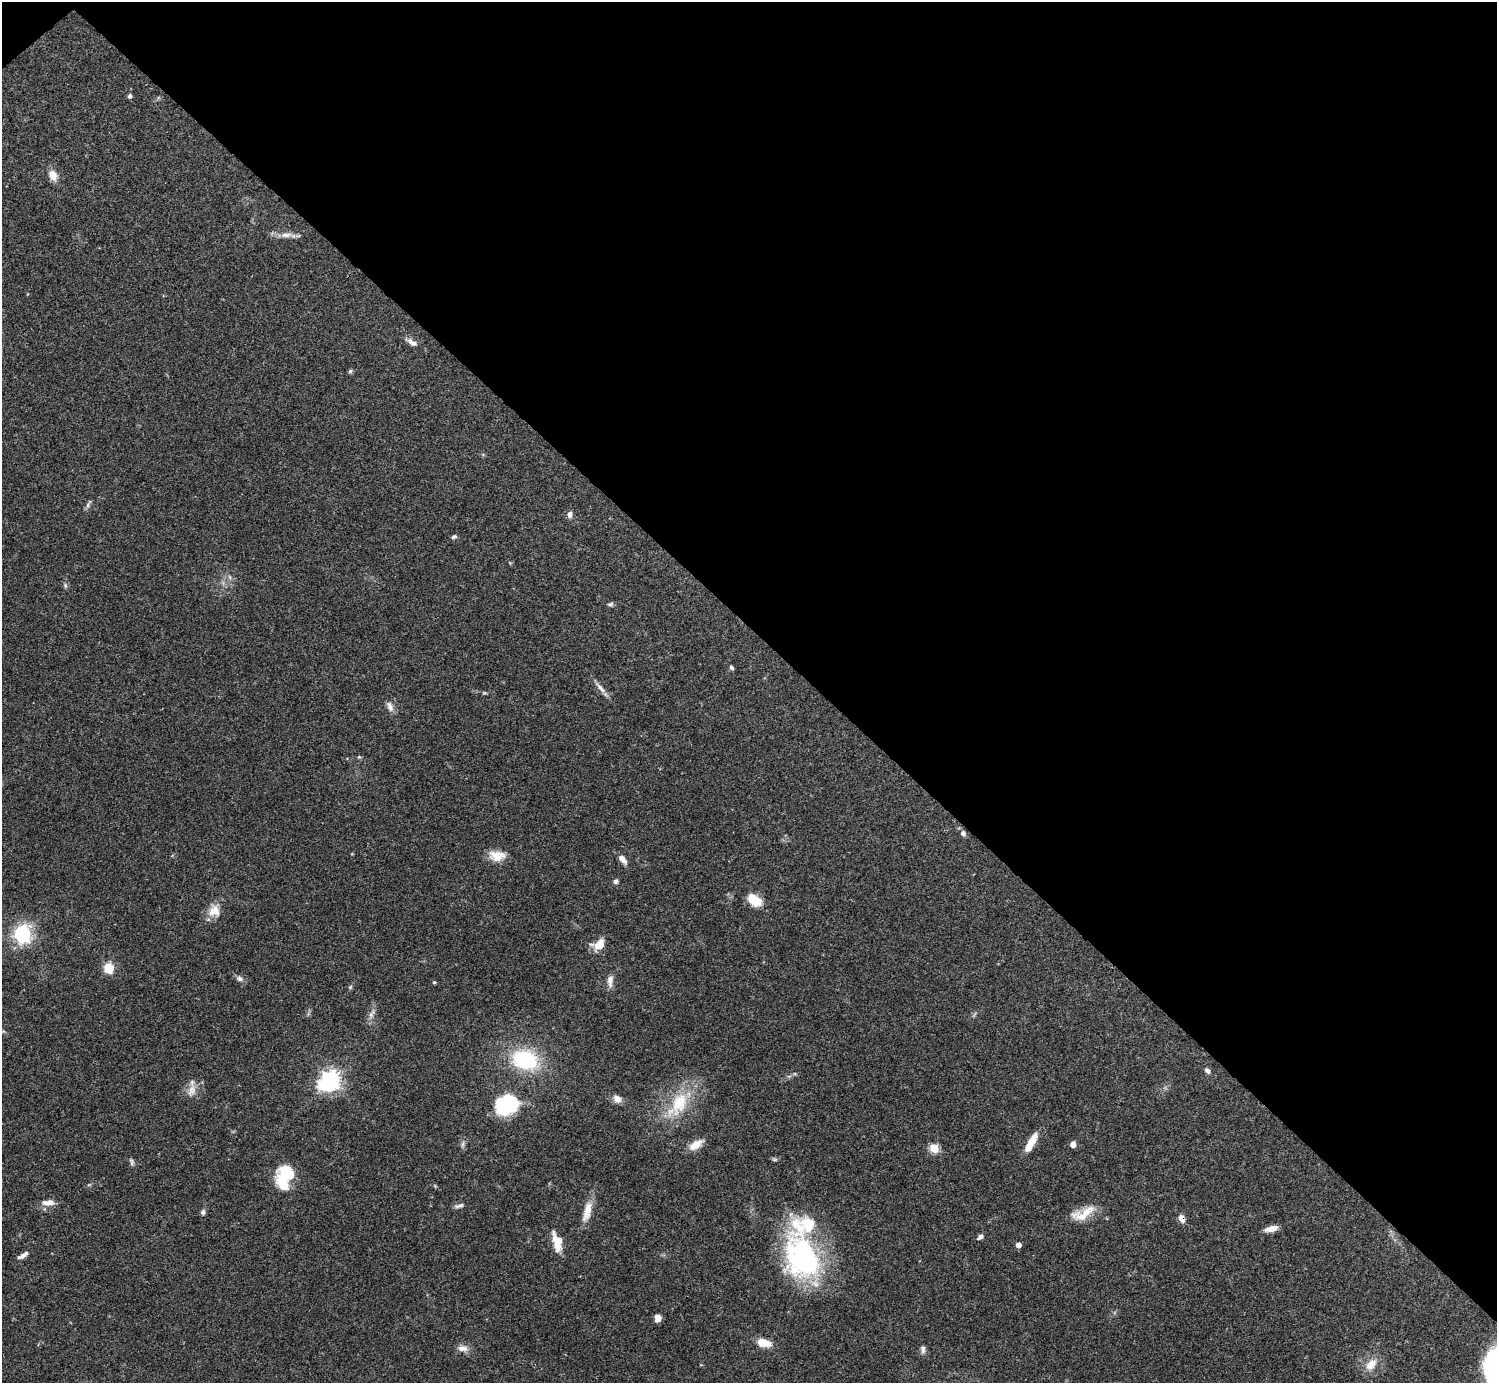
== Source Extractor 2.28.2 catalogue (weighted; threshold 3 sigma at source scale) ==
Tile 3 of 4 x 4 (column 3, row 1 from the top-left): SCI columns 2990-4484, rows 4302-5682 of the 5982 x 5981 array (HDU 1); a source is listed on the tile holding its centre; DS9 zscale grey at full resolution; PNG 1499 x 1385 px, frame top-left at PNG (2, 2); no overlay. Shown black and unused: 46% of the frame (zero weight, under 3 of 4 exposures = <1% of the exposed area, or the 3 px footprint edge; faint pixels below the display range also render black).
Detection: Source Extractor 2.28.2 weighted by HDU 2 'WHT'; one run over the whole footprint, this tile lists its part. Background 0.0403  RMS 0.0026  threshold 0.0119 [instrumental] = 3 sigma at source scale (4.5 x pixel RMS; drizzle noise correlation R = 1.50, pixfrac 1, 0.05/0.05 arcsec/px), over >= 5 px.
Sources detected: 69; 1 too faint to see at this stretch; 2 inside a brighter object's white glare — not listed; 2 inside a brighter listed object's ellipse — not listed separately; the other 64 listed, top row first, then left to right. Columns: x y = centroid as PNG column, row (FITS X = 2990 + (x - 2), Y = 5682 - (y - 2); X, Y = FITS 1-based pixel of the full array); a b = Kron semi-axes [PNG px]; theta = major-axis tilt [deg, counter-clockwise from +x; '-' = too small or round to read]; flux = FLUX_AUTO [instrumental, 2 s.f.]
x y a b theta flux
130 96 5 4 - 0.72
53 175 14 10 -62 2.6
286 235 19 7 6 2.2
412 342 18 7 -29 1.7
350 371 7 5 19 0.47
87 505 10 7 75 0.79
570 514 8 6 83 1.1
454 537 7 5 17 0.56
230 577 7 4 -88 0.52
65 586 7 4 -71 0.5
610 604 8 5 4 0.55
731 668 5 4 - 0.55
600 688 23 5 -47 1.8
484 693 6 4 10 0.33
390 706 14 8 -66 1.6
359 757 6 3 -17 0.31
963 833 7 6 - 0.92
497 856 20 12 -3 4.2
622 859 11 6 -50 2.1
615 881 6 6 - 0.77
754 900 15 10 -35 6.3
214 911 18 16 71 3.7
22 934 8 8 - 51
599 944 14 10 36 4.3
109 968 11 10 - 4.7
239 978 9 7 -32 1
610 980 16 7 87 1.9
434 982 4 4 - 0.33
350 987 6 5 - 0.42
372 1014 16 7 58 1.5
525 1060 27 20 -17 23
1207 1071 7 6 - 0.96
331 1080 7 7 - 130
192 1090 19 11 72 2.8
617 1099 11 9 -29 1.7
679 1103 39 21 65 13
506 1106 25 21 2 18
1031 1142 22 8 59 4.8
463 1144 11 4 85 0.75
1073 1144 6 5 - 1.4
696 1145 17 8 34 3.8
934 1148 5 5 - 12
774 1159 8 5 -6 0.46
131 1162 10 5 -71 0.68
284 1176 26 16 74 13
435 1186 6 4 -47 0.33
48 1203 18 8 1 2.1
459 1206 14 5 11 0.91
587 1211 28 9 75 4.1
203 1212 6 6 - 0.75
1083 1213 34 13 24 5.6
1182 1219 8 6 -63 2.2
1271 1229 16 6 13 2.2
980 1237 7 5 37 0.95
557 1242 21 10 -75 4.9
1018 1245 4 4 - 2
23 1255 15 5 32 1.2
802 1257 56 40 -68 48
658 1318 6 6 - 1.9
764 1343 15 8 -13 4.5
463 1348 14 9 -1 1.9
923 1349 11 6 -83 0.93
1371 1364 20 12 49 3.8
1495 1366 29 18 82 53
Overlapping masked pixels (flux is a lower limit): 1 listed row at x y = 1182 1219
Isophote crosses this tile's border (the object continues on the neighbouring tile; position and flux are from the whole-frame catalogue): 1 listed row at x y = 1495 1366